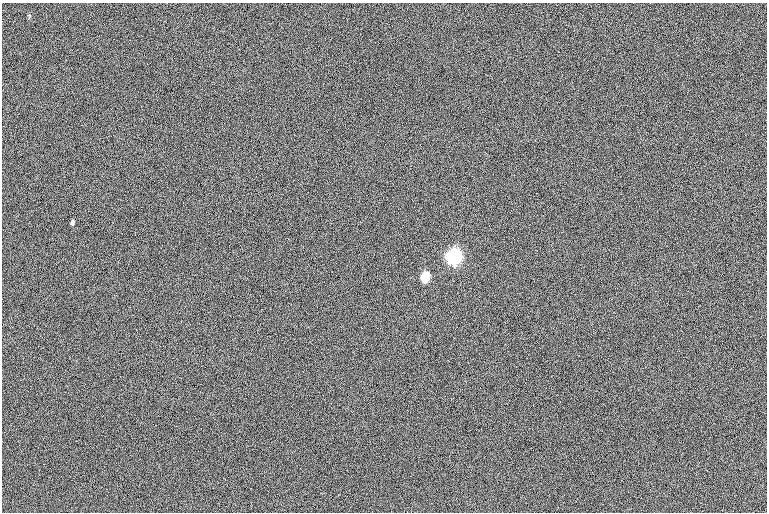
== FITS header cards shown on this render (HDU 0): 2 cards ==
NAXIS1  =                  765
NAXIS2  =                  510

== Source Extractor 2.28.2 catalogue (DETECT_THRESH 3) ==
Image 765 x 510 px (HDU 0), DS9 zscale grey, 1 PNG px = 1 image px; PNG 769 x 514 px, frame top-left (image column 1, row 510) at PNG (2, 3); no overlay
Background -1.25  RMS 12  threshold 35.3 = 3 sigma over >= 5 px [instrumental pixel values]
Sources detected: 3; all 3 listed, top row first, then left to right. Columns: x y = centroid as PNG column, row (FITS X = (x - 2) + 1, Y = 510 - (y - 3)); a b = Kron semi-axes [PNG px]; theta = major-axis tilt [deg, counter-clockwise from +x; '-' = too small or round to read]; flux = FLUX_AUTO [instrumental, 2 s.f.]
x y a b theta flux
72 222 6 4 84 1700
454 257 8 5 80 370000
425 277 7 5 80 56000